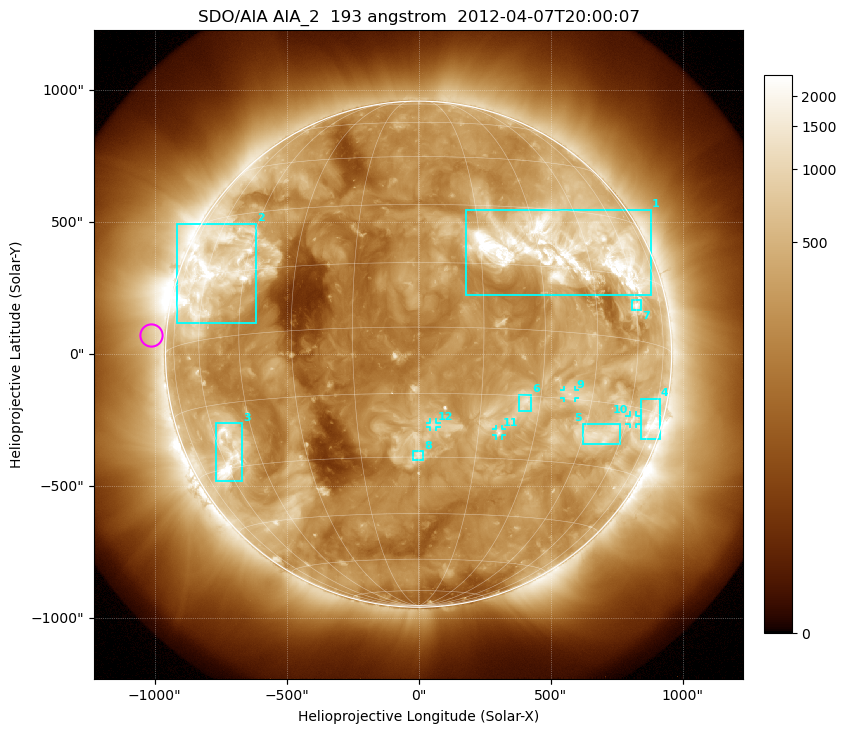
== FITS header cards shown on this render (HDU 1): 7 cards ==
TELESCOP= 'SDO/AIA'
INSTRUME= 'AIA_2'
WAVELNTH=                  193
WAVEUNIT= 'angstrom'
DATE-OBS= '2012-04-07T20:00:07.84'
CTYPE1  = 'HPLN-TAN'
CTYPE2  = 'HPLT-TAN'

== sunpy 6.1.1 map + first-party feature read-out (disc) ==
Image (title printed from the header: SDO/AIA AIA_2  193 angstrom  2012-04-07T20:00:07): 1024 x 1024 px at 2.4 arcsec/px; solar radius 959 arcsec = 399 px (full disc in frame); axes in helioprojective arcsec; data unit not stated in the header (colour bar unlabelled)
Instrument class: DISC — disc imager (sunpy class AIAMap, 193 A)
Bright regions (active regions / flare kernels): reference = the median radial profile (limb darkening/brightening removed); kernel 9 px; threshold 5 sigma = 741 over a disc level ~263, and >= 1.15x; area >= 12 px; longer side >= 10 px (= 24 arcsec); searched inside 0.97 R_sun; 12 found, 12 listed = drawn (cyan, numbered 1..; 4 of them under ~33 arcsec drawn as corner ticks so the feature stays visible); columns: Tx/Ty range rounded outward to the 5 arcsec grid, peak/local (2 s.f.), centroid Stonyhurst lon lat
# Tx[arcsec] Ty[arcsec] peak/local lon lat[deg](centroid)
1 180..880 225..550 18 +36 +19
2 -915..-615 115..495 8.2 -58 +16
3 -765..-665 -480..-260 7.9 -57 -27
4 840..915 -325..-165 6.3 +73 -17
5 625..765 -340..-265 4.9 +51 -23
6 380..430 -215..-150 7.2 +26 -16
7 805..845 165..205 5.4 +60 +8
8 -25..20 -400..-365 5.6 +0 -29
9 550..595 -165..-135 5.1 +38 -14
10 800..825 -265..-230 3.7 +63 -18
11 290..315 -310..-280 6.3 +20 -24
12 40..70 -275..-260 4.4 +4 -22
Off-limb structures (1.02-1.3 R_sun): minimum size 162 px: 3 found; the strongest spans PA ~50..140 deg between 1.02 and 1.3 R_sun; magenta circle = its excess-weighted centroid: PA ~85 deg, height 1.06 R_sun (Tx ~-1015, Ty ~75 arcsec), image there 1.5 x the reference